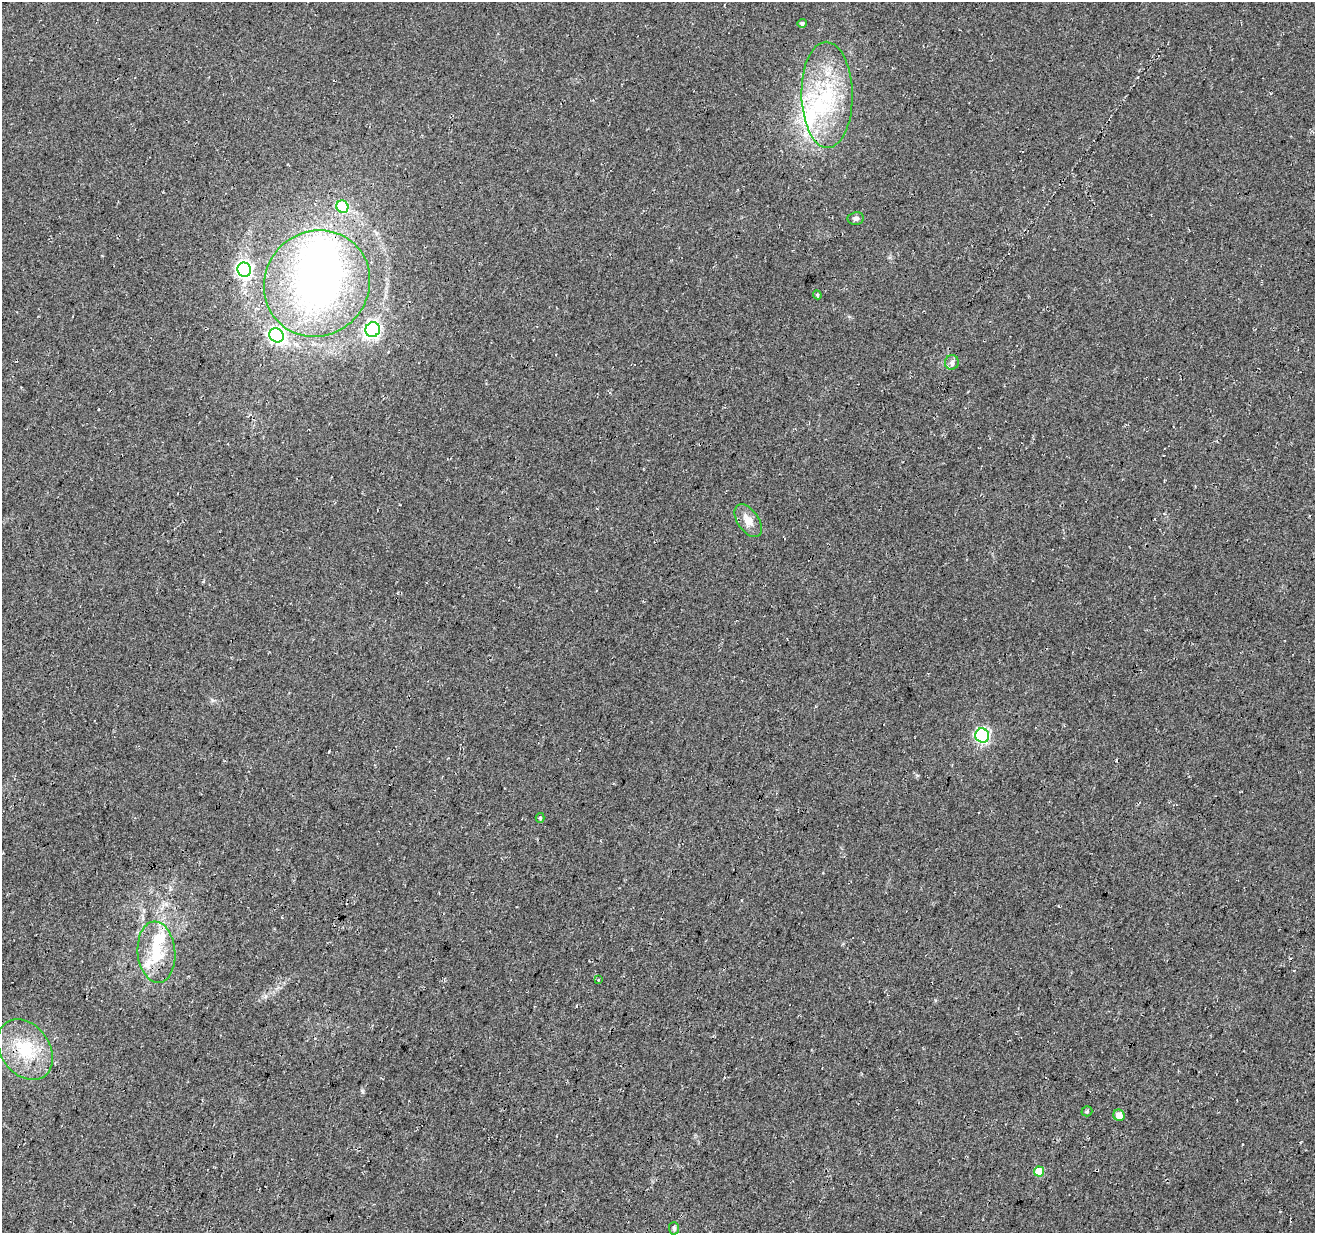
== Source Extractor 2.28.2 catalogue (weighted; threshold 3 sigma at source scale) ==
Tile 7 of 4 x 4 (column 3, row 2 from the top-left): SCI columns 2634-3946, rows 2746-3976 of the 5258 x 5429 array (HDU 1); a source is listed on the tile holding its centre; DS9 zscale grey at full resolution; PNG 1317 x 1235 px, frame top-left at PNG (2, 2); each listed source drawn as its Kron ellipse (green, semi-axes under 4 px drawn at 4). Shown black and unused: <1% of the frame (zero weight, under 3 of 4 exposures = <1% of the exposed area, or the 3 px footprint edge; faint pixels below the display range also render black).
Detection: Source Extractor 2.28.2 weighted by HDU 2 'WHT'; one run over the whole footprint, this tile lists its part. Background 0.0339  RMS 0.0092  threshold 0.0414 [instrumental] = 3 sigma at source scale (4.5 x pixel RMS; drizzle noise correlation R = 1.50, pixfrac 1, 0.0396/0.0396 arcsec/px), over >= 5 px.
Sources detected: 26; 2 inside a brighter object's white glare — neither listed nor drawn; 4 inside a brighter listed object's ellipse — not listed separately; the other 20 listed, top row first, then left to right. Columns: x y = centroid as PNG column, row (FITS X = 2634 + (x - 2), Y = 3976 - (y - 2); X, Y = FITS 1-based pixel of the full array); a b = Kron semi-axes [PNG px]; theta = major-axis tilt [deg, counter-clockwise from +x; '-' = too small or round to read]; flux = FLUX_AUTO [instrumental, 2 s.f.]
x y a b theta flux
802 23 5 4 - 2.3
827 95 53 25 -89 83
342 207 6 6 - 57
856 218 8 6 9 3.3
244 270 7 7 - 240
317 283 54 52 46 330
817 295 5 4 - 1.1
373 330 7 7 - 220
276 335 8 6 -42 220
952 362 7 6 - 3.5
748 521 18 10 -55 12
982 736 7 7 - 150
540 818 5 4 - 1.5
156 952 31 19 -85 38
599 979 3 3 - 2.4
25 1050 33 24 -54 49
1087 1111 5 5 - 1.2
1119 1115 6 5 - 9.2
1039 1171 5 5 - 24
674 1228 6 5 - 1.9
Overlapping masked pixels (flux is a lower limit): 1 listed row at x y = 25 1050
Unlisted compact peaks at least as high as the median listed source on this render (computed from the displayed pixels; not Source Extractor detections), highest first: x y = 362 1091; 212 700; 935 1000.